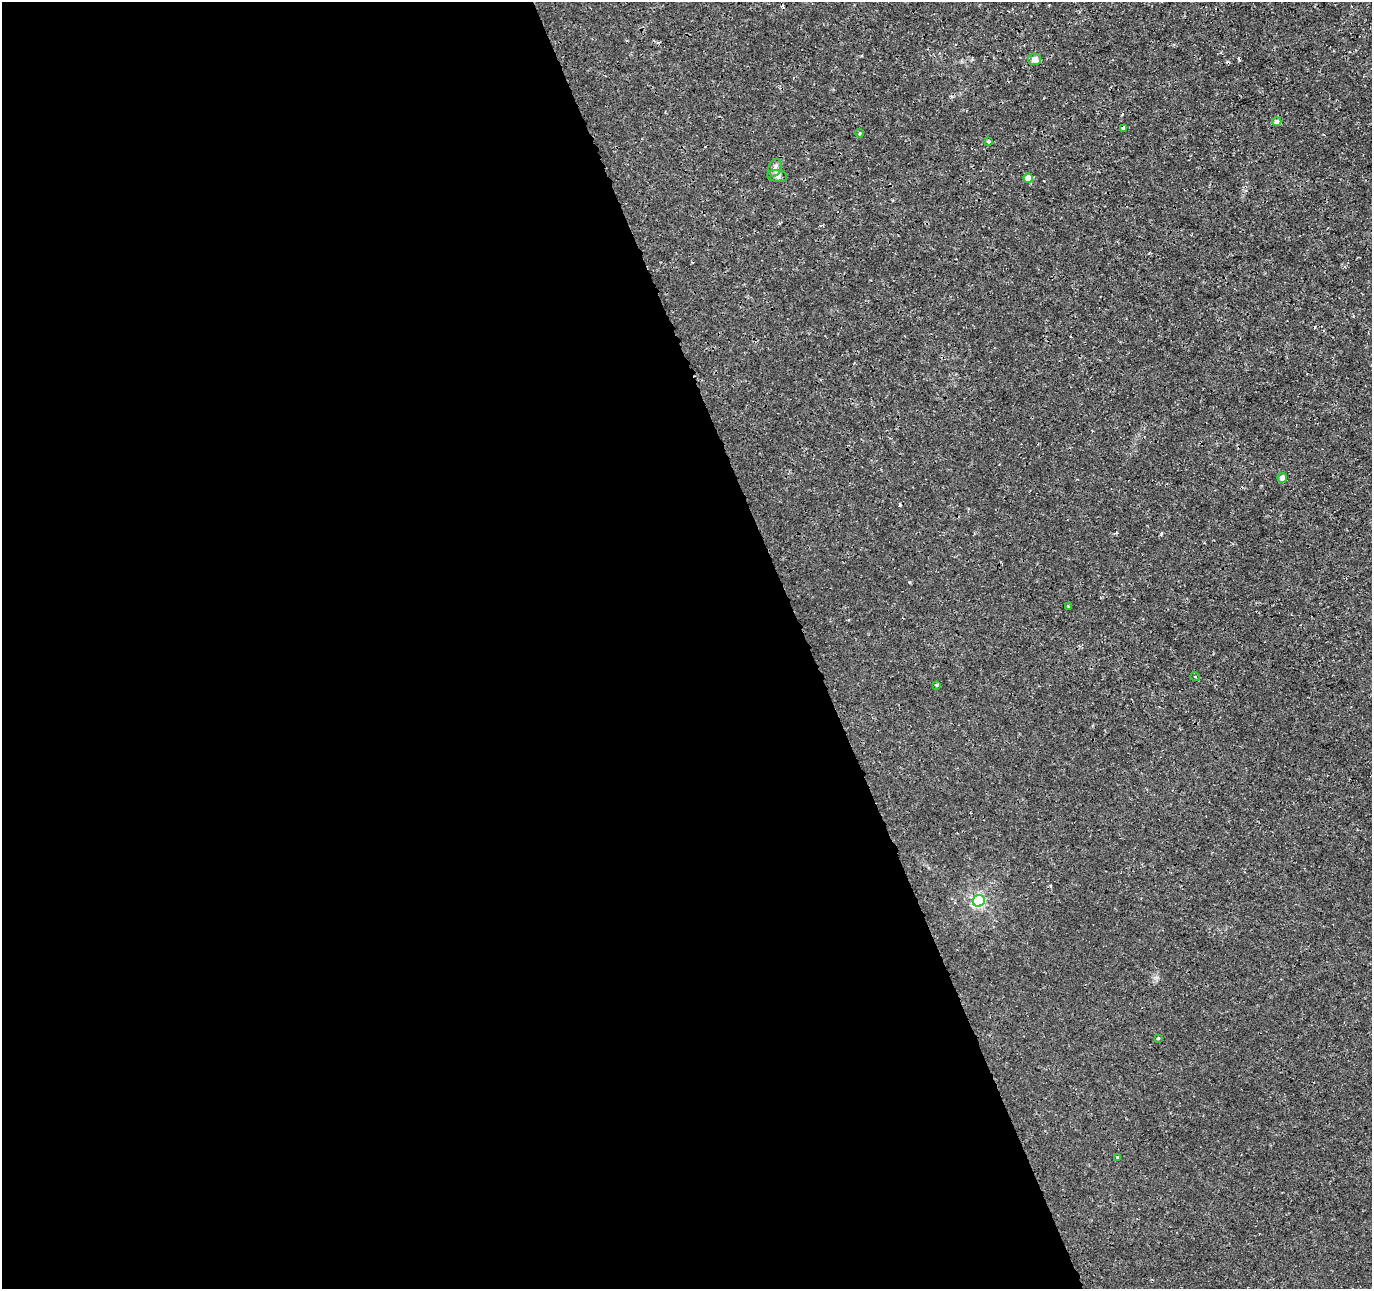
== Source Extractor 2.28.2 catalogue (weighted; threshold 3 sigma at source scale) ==
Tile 9 of 4 x 4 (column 1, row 3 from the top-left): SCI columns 55-1424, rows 1389-2675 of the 5593 x 5401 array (HDU 1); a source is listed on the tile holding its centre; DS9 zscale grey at full resolution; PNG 1374 x 1291 px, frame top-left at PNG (2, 2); each listed source drawn as its Kron ellipse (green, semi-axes under 4 px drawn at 4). Shown black and unused: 59% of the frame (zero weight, under 3 of 4 exposures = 5% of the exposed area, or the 3 px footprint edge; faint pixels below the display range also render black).
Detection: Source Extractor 2.28.2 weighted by HDU 2 'WHT'; one run over the whole footprint, this tile lists its part. Background 5.43e-05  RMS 9.8e-04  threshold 0.00442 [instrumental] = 3 sigma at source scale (4.5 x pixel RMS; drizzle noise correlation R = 1.50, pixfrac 1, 0.0396/0.0396 arcsec/px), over >= 5 px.
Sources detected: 17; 2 cosmic-ray / hot-pixel residue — neither listed nor drawn; the other 15 listed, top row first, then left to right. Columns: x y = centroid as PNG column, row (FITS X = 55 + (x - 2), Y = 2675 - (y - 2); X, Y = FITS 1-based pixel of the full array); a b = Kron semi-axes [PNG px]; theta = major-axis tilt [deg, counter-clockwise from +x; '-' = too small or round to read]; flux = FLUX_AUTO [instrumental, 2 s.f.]
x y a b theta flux
1034 59 6 6 - 0.49
1277 121 5 4 - 0.6
1123 128 4 3 - 0.47
860 133 4 3 - 0.11
988 141 3 3 - 0.41
775 168 9 6 75 0.36
777 176 10 6 -7 0.31
1028 178 5 4 - 1.2
1282 478 5 5 - 0.62
1069 607 3 3 - 0.15
1195 677 5 3 - 0.086
936 685 3 3 - 0.16
979 901 6 6 - 14
1158 1038 3 3 - 0.12
1118 1157 4 3 - 0.13